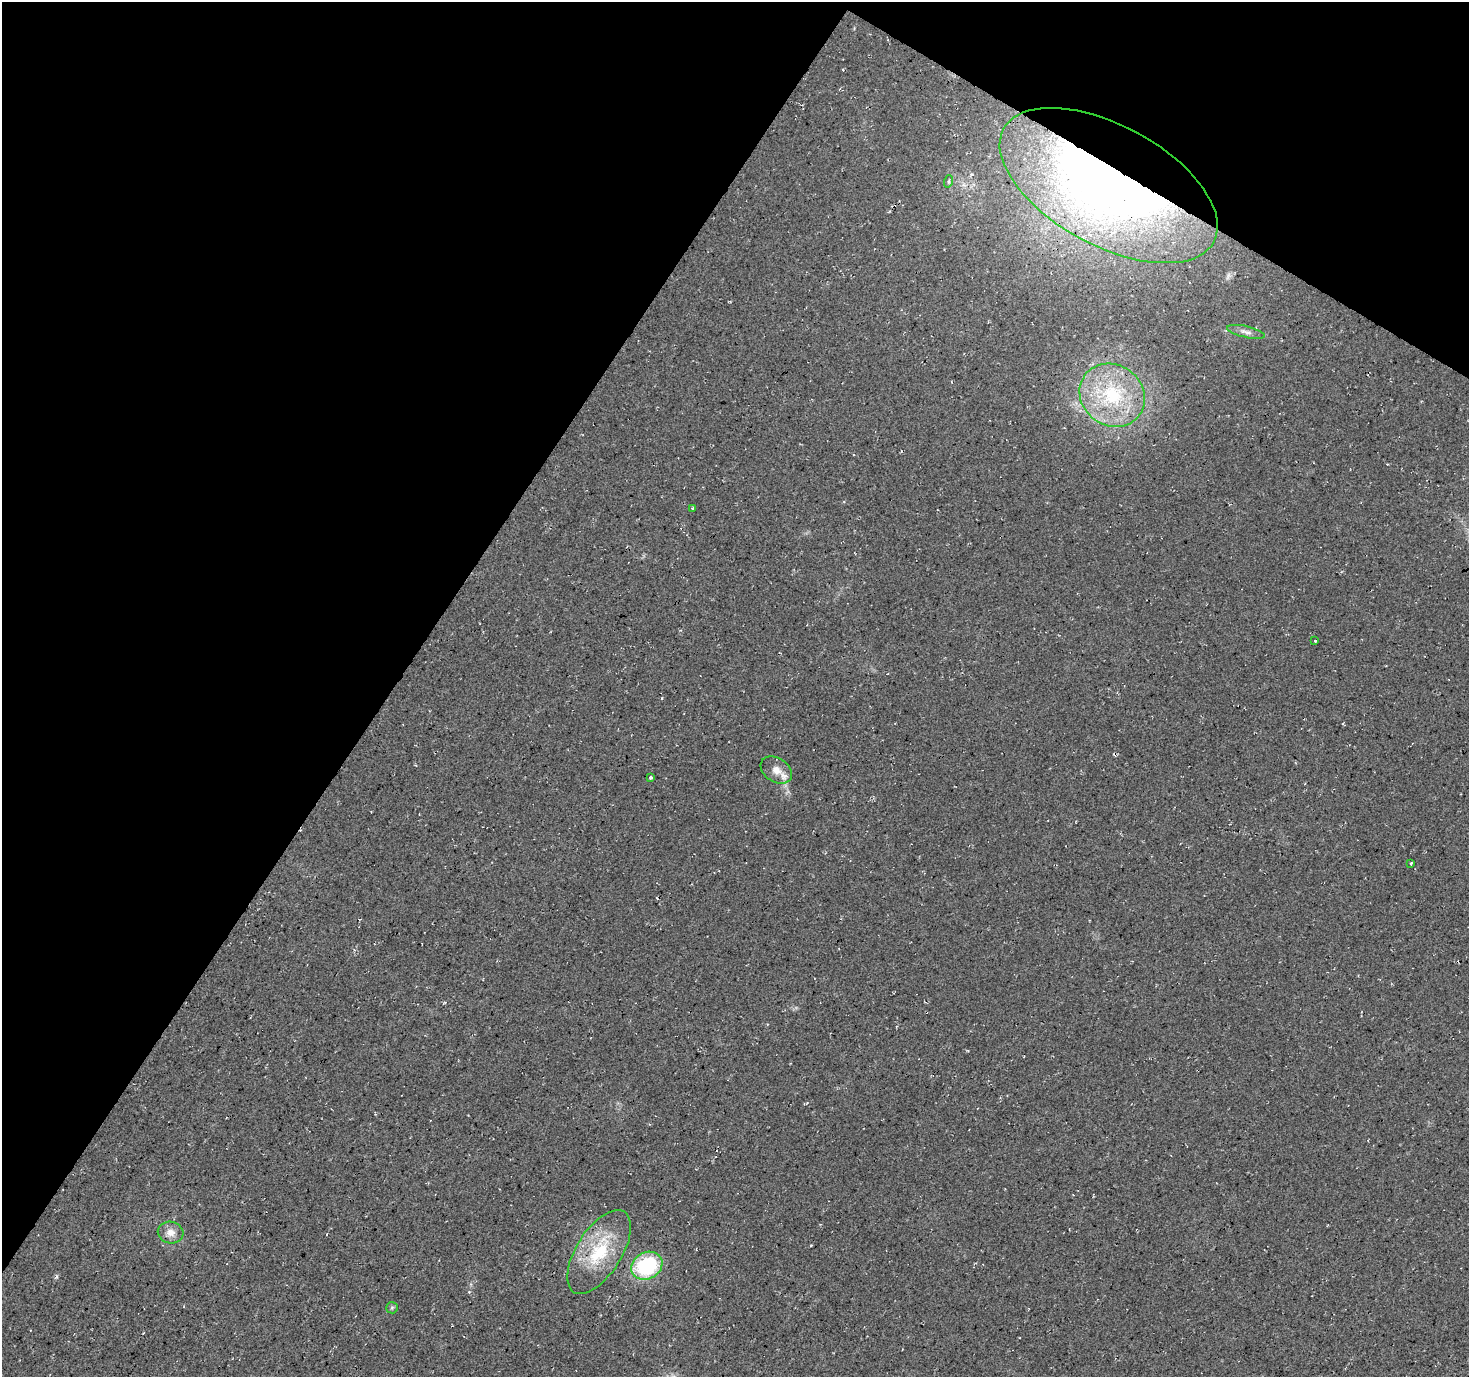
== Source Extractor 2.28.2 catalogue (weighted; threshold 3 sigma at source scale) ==
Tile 2 of 4 x 4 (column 2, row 1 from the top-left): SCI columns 1478-2944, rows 4388-5762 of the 5880 x 5952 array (HDU 1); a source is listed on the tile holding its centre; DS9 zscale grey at full resolution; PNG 1471 x 1379 px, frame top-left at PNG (2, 2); each listed source drawn as its Kron ellipse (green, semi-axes under 4 px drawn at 4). Shown black and unused: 33% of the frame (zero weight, under 3 of 4 exposures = <1% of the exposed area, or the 3 px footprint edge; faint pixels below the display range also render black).
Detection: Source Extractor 2.28.2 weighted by HDU 2 'WHT'; one run over the whole footprint, this tile lists its part. Background 0.0149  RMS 0.005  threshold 0.0226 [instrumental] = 3 sigma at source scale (4.5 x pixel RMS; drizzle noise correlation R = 1.50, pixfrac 1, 0.0396/0.0396 arcsec/px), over >= 5 px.
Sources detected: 14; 1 cosmic-ray / hot-pixel residue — neither listed nor drawn; the other 13 listed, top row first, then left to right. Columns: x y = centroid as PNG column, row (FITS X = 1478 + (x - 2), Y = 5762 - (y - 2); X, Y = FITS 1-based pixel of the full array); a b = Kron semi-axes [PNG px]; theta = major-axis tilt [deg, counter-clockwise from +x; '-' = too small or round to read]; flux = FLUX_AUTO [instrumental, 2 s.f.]
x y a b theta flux
949 181 6 4 72 0.74
1109 186 119 60 -28 390
1246 332 19 5 -13 2.7
1112 395 34 30 -36 41
692 508 3 3 - 0.58
1315 641 3 3 - 0.51
776 770 17 12 -33 5.8
651 777 3 3 - 2.2
1411 863 3 3 - 0.6
171 1232 13 10 -13 4.3
599 1252 47 22 58 30
647 1266 16 13 30 43
392 1308 6 5 - 0.86
Overlapping masked pixels (flux is a lower limit): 1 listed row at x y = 1109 186
Unlisted compact peaks at least as high as the median listed source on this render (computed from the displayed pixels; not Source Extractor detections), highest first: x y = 57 1276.